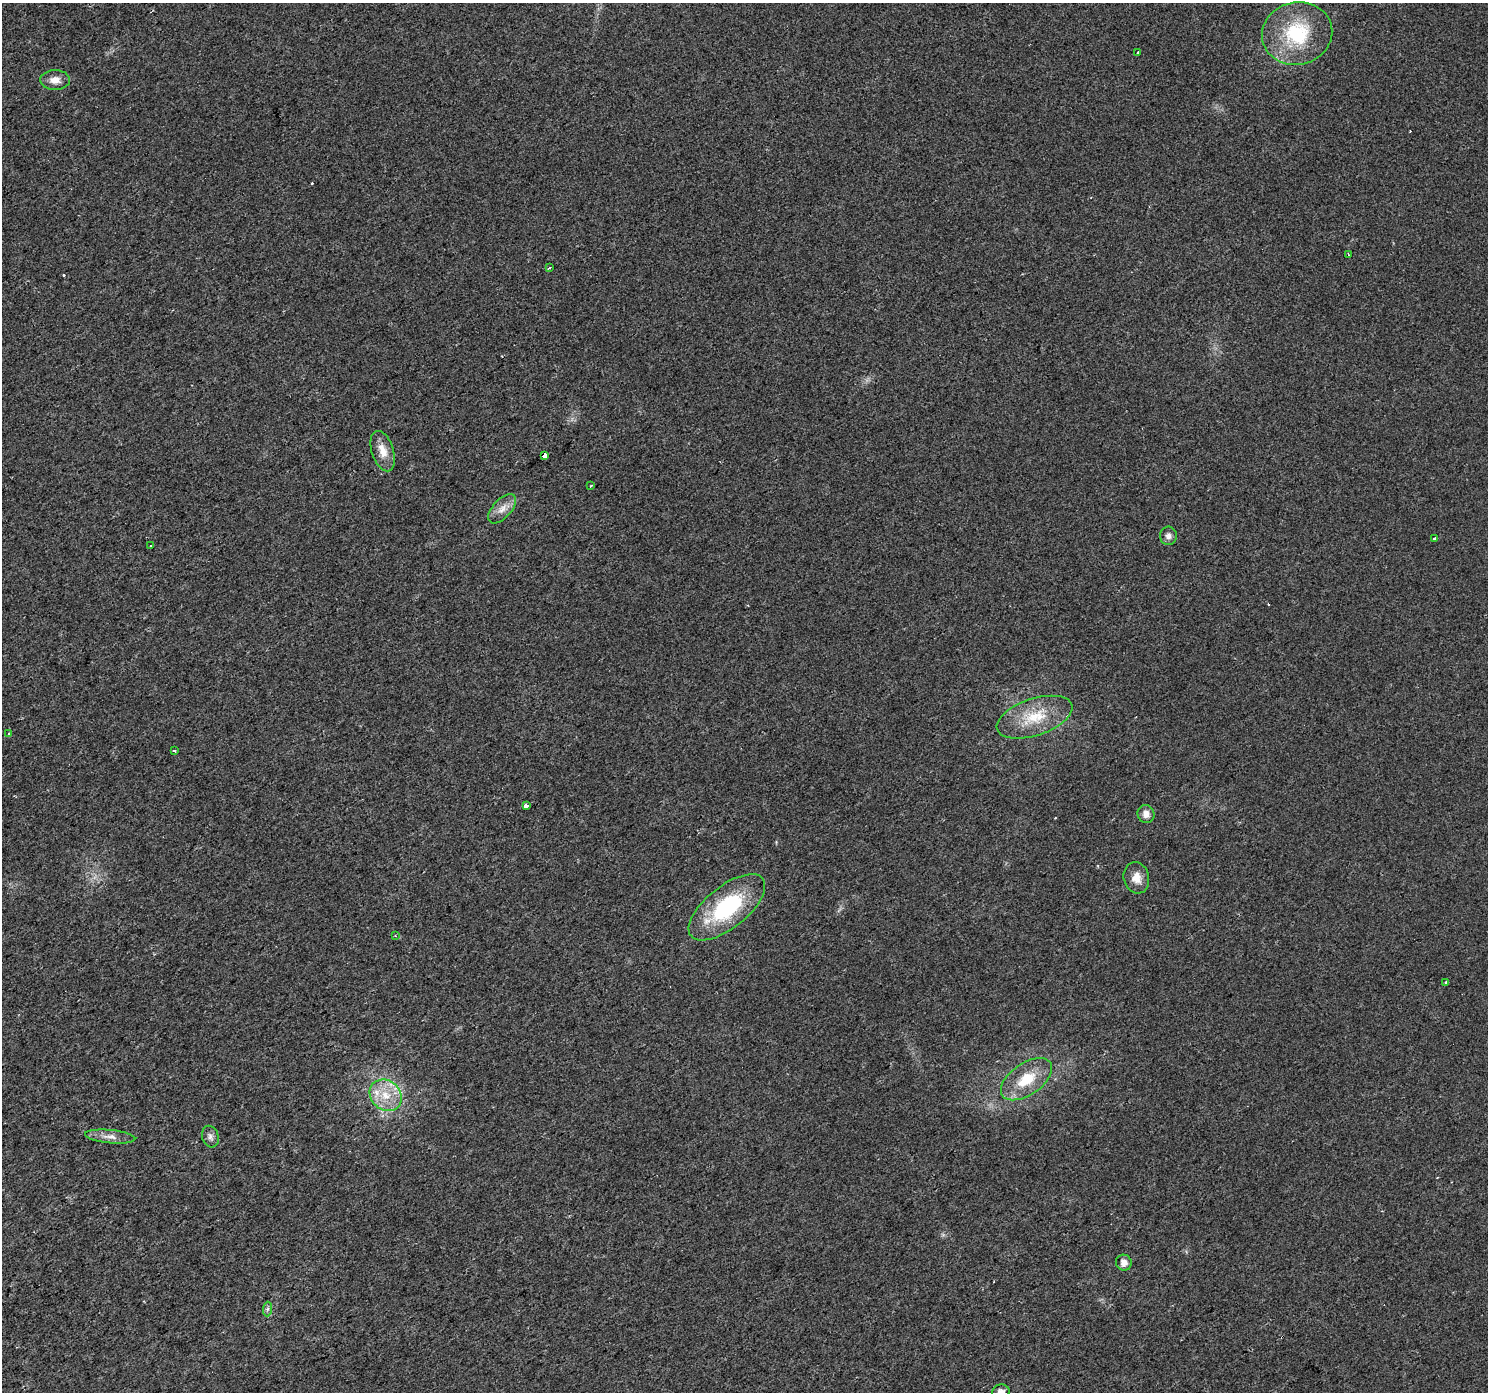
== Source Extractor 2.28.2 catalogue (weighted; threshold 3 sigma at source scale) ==
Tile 7 of 4 x 4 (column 3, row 2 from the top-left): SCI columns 2976-4461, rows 2974-4363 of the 5949 x 5878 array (HDU 1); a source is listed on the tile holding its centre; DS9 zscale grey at full resolution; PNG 1490 x 1394 px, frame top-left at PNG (2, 3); each listed source drawn as its Kron ellipse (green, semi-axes under 4 px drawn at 4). Shown black and unused: <1% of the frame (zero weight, under 2 of 3 exposures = <1% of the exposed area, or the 3 px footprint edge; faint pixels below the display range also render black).
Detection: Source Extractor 2.28.2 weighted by HDU 2 'WHT'; one run over the whole footprint, this tile lists its part. Background 0.0246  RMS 0.0053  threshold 0.0237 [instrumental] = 3 sigma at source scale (4.5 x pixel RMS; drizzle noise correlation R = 1.50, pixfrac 1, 0.0396/0.0396 arcsec/px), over >= 5 px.
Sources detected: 33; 4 cosmic-ray / hot-pixel residue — neither listed nor drawn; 1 inside a brighter listed object's ellipse — not listed separately; the other 28 listed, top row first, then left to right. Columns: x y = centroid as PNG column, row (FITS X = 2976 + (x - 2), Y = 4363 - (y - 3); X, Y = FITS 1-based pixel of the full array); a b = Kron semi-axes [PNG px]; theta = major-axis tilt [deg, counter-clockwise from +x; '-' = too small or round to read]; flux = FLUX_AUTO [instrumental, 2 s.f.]
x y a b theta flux
1297 33 35 31 13 40
1138 52 3 3 - 2.9
55 80 15 10 1 4.7
1349 255 2 2 - 0.44
549 268 4 3 - 0.78
383 451 21 11 -72 7.3
545 456 4 3 - 170
591 486 3 2 - 0.45
502 509 18 9 48 5
1168 536 9 8 - 2.4
1434 538 3 3 - 3.8
151 546 3 3 - 2.5
1035 717 39 18 18 21
9 733 4 2 - 0.43
174 751 3 3 - 2.6
526 806 4 3 - 11
1146 814 9 8 - 3.5
1136 878 16 12 -75 6.1
727 907 46 21 39 51
395 936 3 2 - 0.46
1445 982 3 2 - 0.89
1026 1079 29 16 35 18
386 1095 17 14 -42 13
110 1137 25 6 -5 4.5
210 1137 11 8 -71 2.4
1124 1263 8 8 - 3.3
267 1309 7 4 88 1.3
1001 1392 8 7 - 2.9
Overlapping masked pixels (flux is a lower limit): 1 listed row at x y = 545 456
Isophote crosses this tile's border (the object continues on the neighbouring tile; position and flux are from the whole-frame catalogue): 1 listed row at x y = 1001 1392